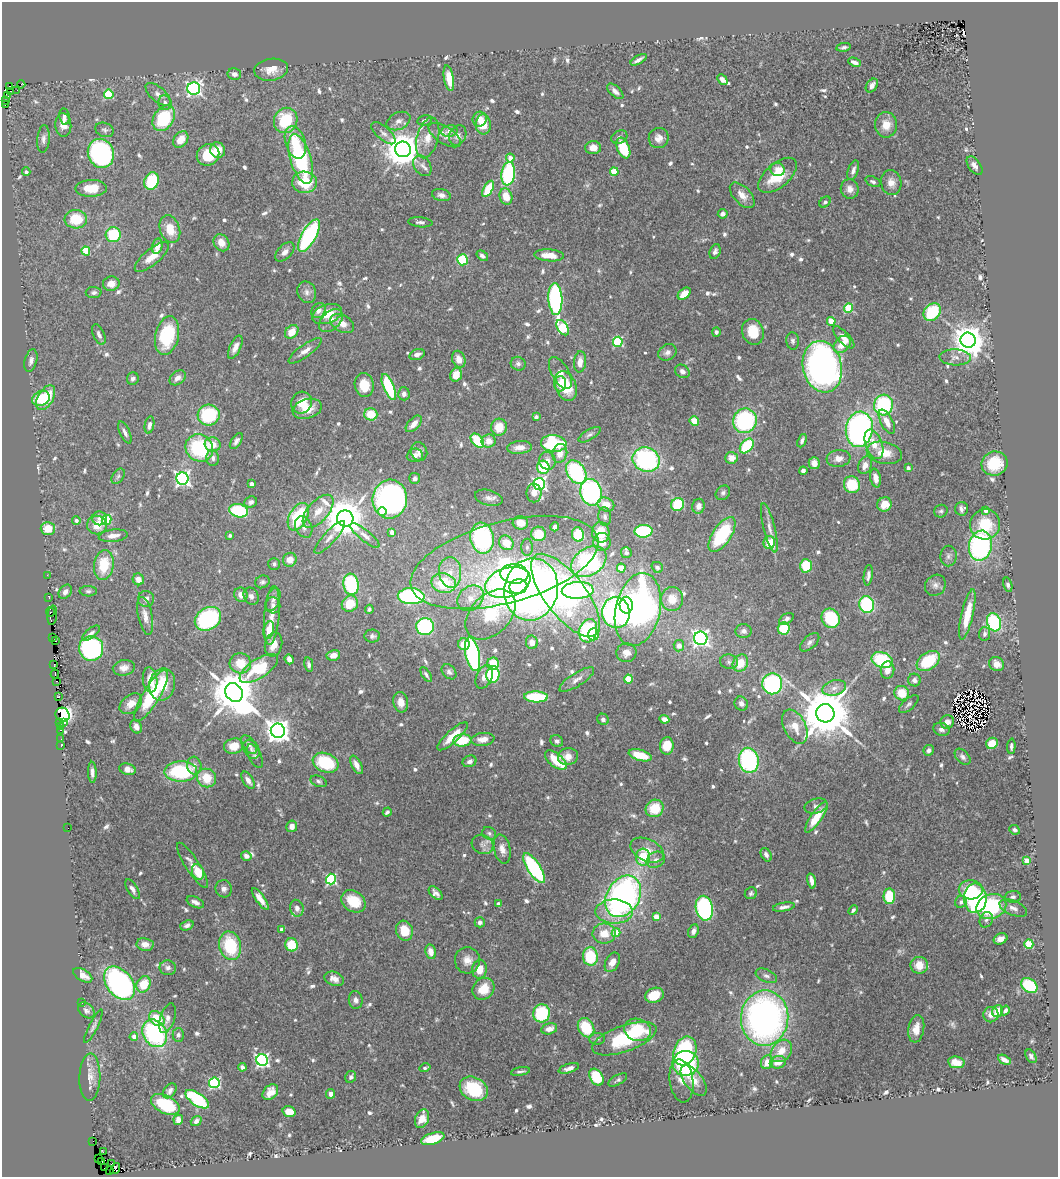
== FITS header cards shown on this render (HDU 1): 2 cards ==
NAXIS1  =                 1056
NAXIS2  =                 1175

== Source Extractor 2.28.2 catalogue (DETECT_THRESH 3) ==
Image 1056 x 1175 px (HDU 1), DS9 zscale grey, 1 PNG px = 1 image px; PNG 1060 x 1179 px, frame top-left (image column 1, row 1175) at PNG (2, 2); each listed source drawn as its Kron ellipse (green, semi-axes under 4 px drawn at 4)
Background 0.77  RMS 0.024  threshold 0.0732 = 3 sigma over >= 5 px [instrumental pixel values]
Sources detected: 754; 7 with non-positive FLUX_AUTO (blend fragments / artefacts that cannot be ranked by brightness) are neither listed nor drawn; of the other 747, the 500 brightest by FLUX_AUTO listed and drawn (247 fainter detections omitted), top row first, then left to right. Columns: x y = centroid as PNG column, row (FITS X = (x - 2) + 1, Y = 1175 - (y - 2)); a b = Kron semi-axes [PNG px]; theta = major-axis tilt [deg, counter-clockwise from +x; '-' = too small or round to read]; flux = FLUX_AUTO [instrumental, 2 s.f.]
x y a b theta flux
844 47 7 4 9 4.6
638 60 9 3 29 6.6
854 62 6 4 -24 8.6
271 70 17 11 9 20
234 74 7 6 - 8
449 78 13 5 -80 24
722 79 6 4 -44 6.8
21 84 4 2 - 9.5
872 85 7 5 55 9.3
10 86 2 2 - 6.9
194 89 6 6 - 450
17 90 3 2 - 15
10 91 4 3 - 130
615 91 10 5 -43 7.1
109 94 5 4 - 100
158 94 15 7 -41 10
8 96 4 3 - 56
6 101 3 3 - 16
165 103 7 6 - 6.9
5 104 3 3 - 42
64 117 8 5 -83 5
164 118 14 10 56 110
480 119 7 7 - 13
286 120 13 11 62 80
425 120 7 5 10 4.9
398 121 12 8 26 9.9
63 125 12 8 -86 15
483 125 10 7 -89 31
886 125 12 11 - 26
104 130 9 7 -19 4.6
449 131 8 6 12 7.3
383 133 15 6 -41 8.5
445 135 18 8 -32 13
458 135 10 8 63 9.8
619 137 8 6 27 5.9
428 138 21 10 75 23
659 138 10 10 - 13
43 139 14 6 85 7.8
181 140 9 6 52 21
295 142 17 10 -73 40
593 148 8 6 2 18
623 148 11 6 -68 75
403 149 8 8 - 3800
218 150 8 7 - 22
101 153 15 13 -67 270
208 155 11 10 - 55
510 158 4 4 - 15
301 159 26 10 -73 180
422 166 11 8 -56 9.2
974 166 10 6 -54 8.8
778 169 7 6 - 10
853 170 10 5 71 7.3
26 172 4 4 - 5.4
614 172 4 4 - 48
508 174 12 7 83 160
778 175 23 12 41 53
152 181 9 7 68 85
305 182 12 11 - 60
873 182 8 5 -23 4.3
891 183 12 10 -78 15
91 188 15 8 1 35
488 189 9 4 61 62
850 189 10 9 - 12
441 195 9 6 -11 8.3
742 195 16 8 -46 17
506 196 8 6 -73 26
825 202 6 5 - 4.2
723 214 5 4 - 8.6
76 219 11 9 -3 53
420 222 12 5 -5 5.7
170 229 14 10 -71 31
113 235 7 7 - 79
309 236 18 7 61 240
221 243 9 7 -55 16
157 246 8 5 75 15
86 251 4 4 - 62
285 252 12 7 46 9.2
715 252 7 5 72 6.2
549 255 15 6 -5 24
482 256 6 4 -39 5.3
152 257 21 8 40 22
462 260 5 5 - 89
111 284 8 7 - 16
307 292 11 9 -68 8.9
94 293 8 5 2 4.8
684 294 7 5 40 20
555 299 16 7 -87 280
849 308 5 4 - 92
318 311 8 6 51 9
932 312 9 7 49 81
327 314 15 9 20 35
331 320 14 9 42 13
831 321 4 4 - 31
342 323 13 8 -29 16
563 328 8 5 -58 150
292 332 8 6 46 23
716 332 5 4 - 4.1
753 332 13 10 -71 40
99 335 11 5 -66 6.4
167 336 20 11 77 91
844 337 14 5 -46 14
968 340 7 7 - 3200
793 341 8 6 -85 4.7
618 342 5 5 - 120
842 344 10 7 46 25
235 347 12 5 65 12
305 351 20 6 35 13
667 352 9 7 34 8.4
417 354 8 5 18 8.2
955 357 16 8 -3 11
459 359 9 6 -69 15
31 361 11 6 76 7.8
580 362 10 6 85 13
518 364 7 7 - 5.2
822 367 26 19 -77 760
682 371 8 6 -39 7.5
560 373 18 8 -61 20
456 375 7 5 73 23
178 378 9 6 41 9.2
133 379 6 6 - 5.6
560 384 7 6 - 23
364 385 12 9 -80 33
566 386 15 10 -70 52
389 387 14 5 -67 100
404 394 6 6 - 7.2
41 398 9 7 21 44
46 398 13 7 60 65
302 403 11 10 - 27
884 405 10 9 - 150
307 409 15 9 16 25
371 414 6 6 - 42
209 415 11 10 - 110
536 417 4 3 - 5.3
694 421 5 4 - 29
745 421 12 11 - 180
887 422 13 6 -62 18
414 424 10 5 47 15
149 425 8 4 79 7.3
499 427 8 7 - 29
859 429 18 13 82 480
125 433 12 5 -65 7.3
589 435 12 5 30 5.4
236 441 9 5 56 6
477 441 8 5 -50 53
489 441 7 6 - 14
802 441 7 4 68 5.4
554 444 13 8 -5 140
874 444 15 8 -70 22
213 445 8 7 - 22
747 446 8 5 50 91
519 447 12 6 5 13
199 448 14 13 - 140
419 451 9 8 - 7.6
560 453 9 7 73 16
884 453 18 11 -12 31
415 455 8 6 7 8.5
213 458 8 6 -88 6.3
732 458 6 6 - 17
838 458 12 8 7 14
646 460 14 12 -20 250
547 461 9 8 - 11
814 463 6 5 - 12
994 464 13 12 - 59
865 465 9 6 67 12
543 467 6 6 - 62
908 468 4 3 - 8.8
803 471 4 4 - 5.2
576 472 13 9 -57 170
118 476 8 5 54 4.2
415 478 5 5 - 5.1
876 478 9 5 -78 13
182 479 6 6 - 540
251 484 4 3 - 8.6
539 484 6 5 - 390
852 485 8 8 - 66
591 492 13 10 -78 260
534 493 9 7 89 14
723 493 8 6 43 4.5
489 498 14 7 -15 8.7
390 499 19 17 84 480
251 502 6 5 - 5.4
678 504 6 6 - 71
884 504 7 7 - 25
606 505 8 6 -24 21
699 506 7 6 - 10
962 509 7 6 - 6.3
986 510 4 4 - 15
239 511 9 6 -13 110
318 511 20 10 48 24
382 511 4 4 - 25
941 511 7 6 - 4.2
298 517 15 9 61 110
605 517 9 6 -83 6.3
99 518 7 7 - 8.8
345 519 8 8 - 5500
76 520 4 4 - 5.4
107 520 5 4 - 74
520 523 8 6 -13 20
985 524 15 15 - 63
97 525 10 9 - 26
304 527 11 8 -66 9.5
555 527 4 4 - 7.7
769 528 25 5 -76 14
48 529 7 6 - 29
644 531 9 6 2 150
392 532 4 3 - 16
601 532 10 9 - 42
538 534 7 7 - 42
578 534 7 6 - 75
722 534 20 9 57 120
230 535 3 3 - 4.8
113 536 14 6 7 13
365 536 18 5 -39 9.1
330 537 21 6 47 11
482 538 15 11 -80 210
602 542 9 8 - 21
506 543 8 6 -45 33
769 543 6 5 - 46
980 546 15 11 79 320
527 547 8 5 89 5.1
626 553 5 5 - 5.4
948 556 10 8 87 6.9
290 560 7 6 - 17
505 562 97 40 15 390
589 562 19 13 34 310
274 564 6 5 - 4.6
104 565 15 10 82 54
806 566 7 6 - 58
657 567 6 5 - 4.5
621 568 4 4 - 32
450 572 15 11 -86 25
514 574 14 9 -4 120
47 575 2 2 - 4.5
868 575 10 4 82 6.9
138 579 6 5 - 12
262 582 7 6 - 4.9
444 583 12 9 -12 84
508 583 23 14 18 370
351 584 10 7 -83 130
935 585 11 10 - 9
1008 585 7 4 -76 4.8
518 587 9 7 5 130
531 589 31 27 77 930
578 590 16 8 3 180
88 591 8 5 -1 4.3
65 592 8 5 52 8.4
241 595 7 6 - 14
565 595 50 20 -52 570
251 596 9 7 -60 6.9
411 596 13 8 -3 220
49 597 4 2 - 4.7
471 598 14 11 40 23
146 599 8 8 - 7.7
273 599 12 6 70 7.4
672 599 12 11 - 27
350 604 8 7 - 39
867 604 8 7 - 130
273 605 8 7 - 4.9
626 605 8 6 -88 75
369 609 4 4 - 4.1
638 609 37 22 77 520
50 612 5 3 - 45
616 613 15 14 - 430
490 614 29 19 45 180
967 614 26 6 77 51
52 615 10 4 84 16
272 615 29 7 85 23
145 616 19 7 -78 14
831 618 10 9 - 100
208 619 14 11 33 190
786 619 8 5 32 5.4
994 622 9 7 -70 170
425 627 9 8 - 160
784 628 6 6 - 49
269 630 9 5 78 31
588 631 12 9 75 160
744 631 8 7 - 7.1
91 633 10 4 38 5.8
594 634 6 5 - 48
984 634 7 5 83 5.7
372 636 8 6 -1 5
52 638 3 2 - 7
701 638 7 6 - 600
56 641 3 2 - 13
532 642 6 6 - 12
810 642 11 6 43 6.3
273 644 12 8 75 18
464 644 6 6 - 21
679 646 6 5 - 11
91 648 12 12 - 250
626 653 10 9 - 11
472 654 17 7 -78 270
333 655 7 5 12 15
289 659 5 4 - 7.9
882 660 11 7 -21 99
928 661 13 8 35 83
729 662 9 7 -11 6.1
240 663 11 10 - 34
740 663 9 7 63 32
54 664 3 2 - 6.6
493 664 6 6 - 42
997 664 8 6 -38 16
309 665 7 4 -79 4.9
124 668 11 8 11 11
259 668 22 9 32 90
887 670 9 7 84 15
449 672 8 6 -46 5.4
55 674 4 2 - 30
426 674 8 4 -59 4.1
493 675 8 6 83 110
484 677 12 8 64 11
628 679 4 4 - 46
150 680 13 7 -84 22
577 680 20 6 32 10
914 680 6 6 - 7.3
56 681 3 2 - 11
772 684 10 10 - 200
162 685 16 13 78 36
834 688 12 7 16 11
234 693 10 8 -49 7800
902 693 7 7 - 32
151 696 29 8 59 110
58 697 4 3 - 9.9
536 697 12 5 -2 100
401 702 10 7 -79 16
131 704 13 8 39 15
741 704 7 6 - 7.9
909 704 12 5 41 4.9
825 713 9 9 - 12000
63 715 7 6 - 290
603 719 6 5 - 5.8
664 719 5 4 - 9.6
947 722 7 6 - 10
60 723 3 3 - 24
63 723 3 2 - 24
60 726 4 3 - 21
136 726 7 5 -66 8.3
795 727 18 11 -63 27
941 729 8 6 -19 6.5
61 730 3 2 - 15
278 731 7 7 - 1600
453 736 19 6 42 28
61 739 2 2 - 7.7
483 739 11 6 7 15
462 740 9 6 6 48
557 741 7 5 -35 4.7
992 743 6 5 - 27
249 745 10 6 -54 5.5
61 746 3 2 - 7.3
234 746 10 7 15 25
667 746 8 7 - 36
1011 746 7 3 88 4.5
251 749 10 7 -58 5.8
929 750 5 5 - 5.4
640 755 12 5 -15 46
255 756 13 6 -66 5.3
568 757 10 8 14 15
963 757 9 6 -47 6.1
556 760 13 6 -39 54
749 760 12 10 -78 220
470 761 7 5 24 6.7
326 763 13 9 -21 90
356 765 10 5 -62 12
194 766 9 7 -86 7.6
127 769 8 5 -17 11
181 771 16 10 1 130
92 772 10 4 -87 6.6
207 778 10 9 - 36
248 780 9 5 -58 8.9
319 781 8 5 -22 4.4
816 806 12 7 14 6.9
655 808 9 8 - 46
387 812 4 3 - 4.4
816 817 18 5 55 36
292 826 6 5 - 14
68 828 2 2 - 34
1014 830 6 4 -24 4.1
489 833 7 6 - 4.2
483 844 11 9 -26 8.9
502 849 15 8 -77 13
647 850 18 11 -25 21
766 855 7 5 -60 6.2
246 856 5 4 - 7.6
643 857 8 7 - 56
656 860 9 7 27 8
1027 861 4 4 - 30
192 865 26 7 -57 18
534 868 17 6 -57 230
198 872 8 5 -67 42
331 879 5 5 - 190
811 881 8 4 -76 10
132 889 11 5 -59 6
224 889 9 8 - 8.7
971 890 12 9 -3 37
436 893 8 5 -45 6.9
751 893 6 5 - 4.1
623 896 22 16 60 590
889 896 8 5 90 69
1013 897 8 5 4 4.5
975 898 15 11 -89 230
260 899 13 4 -55 14
353 901 13 10 -36 46
195 902 9 5 -25 8.4
961 902 6 5 - 6.4
499 904 4 3 - 5.4
784 907 11 4 10 7
991 907 15 12 21 170
297 908 8 6 -77 8
704 908 12 8 -79 240
1013 908 15 7 -22 11
853 910 5 4 - 4.4
614 912 18 12 -1 41
656 916 4 4 - 23
986 920 8 6 63 5
480 922 5 5 - 5
187 925 7 5 22 6
281 929 3 3 - 4.7
404 931 10 8 -73 36
693 931 7 5 66 7.5
616 933 4 4 - 36
604 934 11 10 - 26
1000 939 7 5 24 13
145 944 8 6 -9 12
1029 944 4 4 - 67
291 945 6 6 - 50
230 946 14 10 -75 93
431 952 7 5 -79 15
590 956 9 7 -86 72
467 960 13 12 - 17
612 962 10 6 63 13
919 965 8 8 - 25
168 968 8 7 - 6.6
479 969 9 7 83 23
83 975 10 5 -31 17
766 976 11 6 -24 6.1
334 979 10 6 -21 10
119 983 19 12 -51 370
144 984 8 6 64 42
1029 986 9 6 -37 80
483 989 12 10 45 35
655 995 9 7 19 39
356 1000 9 7 -83 8.1
82 1002 3 2 - 18
86 1010 9 6 -41 6.2
1005 1010 5 3 - 4.6
997 1011 6 5 - 19
541 1013 9 8 - 92
991 1015 7 7 - 11
157 1018 9 6 -43 45
167 1018 15 7 72 11
765 1018 27 23 87 680
93 1026 19 4 63 6.3
586 1028 10 7 -61 61
549 1029 8 5 13 12
916 1029 14 8 81 19
638 1030 13 11 -17 61
155 1033 14 11 -57 230
178 1035 7 5 89 5.1
134 1037 4 4 - 12
597 1039 8 6 1 4.3
624 1039 34 13 20 120
685 1051 15 11 67 190
781 1051 12 9 51 23
1031 1056 7 5 -59 4.4
262 1060 6 5 - 390
1004 1060 7 4 -29 9.1
767 1062 7 6 - 19
778 1062 8 6 13 20
956 1062 8 6 -9 19
686 1063 13 12 - 180
242 1067 4 4 - 4.9
425 1068 5 3 - 4.5
569 1068 10 4 17 7.3
521 1071 10 3 10 4.3
90 1077 24 10 89 19
351 1077 6 5 - 5.8
596 1077 9 6 -59 74
618 1080 10 5 29 4.4
694 1080 18 9 -53 24
681 1081 22 11 -82 18
214 1083 5 5 - 200
474 1089 15 11 -29 88
170 1091 8 5 54 6
270 1092 9 6 47 16
331 1094 5 4 - 6.1
197 1099 13 6 -35 150
165 1104 15 8 -26 84
289 1112 6 5 - 27
422 1119 9 6 69 22
178 1120 5 5 - 10
196 1121 6 4 37 7
433 1139 12 5 17 59
93 1141 2 2 - 5.6
104 1152 4 2 - 8.8
98 1158 2 2 - 5.6
102 1162 2 2 - 6.5
111 1164 4 2 - 19
105 1168 2 2 - 12
115 1169 6 3 54 48
110 1170 3 2 - 11
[247 fainter detections neither listed nor drawn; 7 non-positive-flux detections neither listed nor drawn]